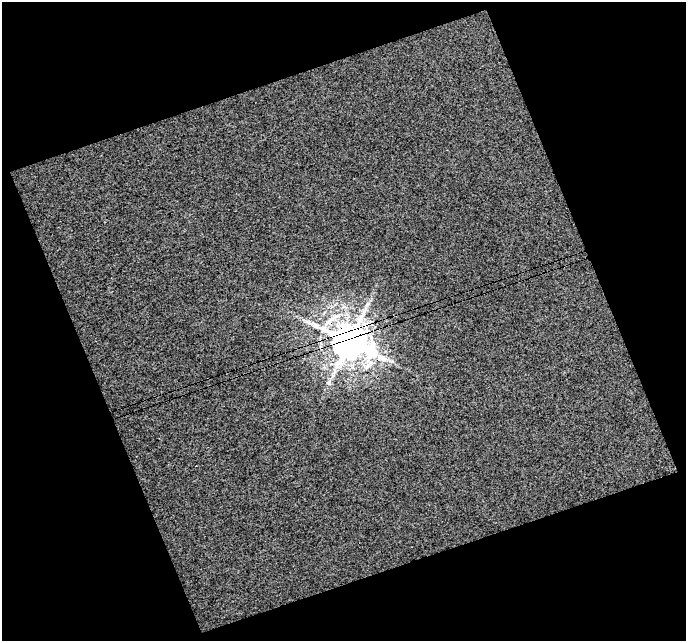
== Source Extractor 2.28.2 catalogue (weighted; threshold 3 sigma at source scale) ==
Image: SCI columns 5-688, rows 20-658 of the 693 x 676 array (HDU 1 of 3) = the unmasked area's bounding box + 8 px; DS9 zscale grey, full resolution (1 PNG px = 1 image px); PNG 688 x 643 px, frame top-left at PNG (2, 2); no overlay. Shown black and unused: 43% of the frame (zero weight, under 3 of 4 exposures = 6% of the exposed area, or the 3 px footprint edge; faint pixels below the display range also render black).
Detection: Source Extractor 2.28.2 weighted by HDU 2 'WHT'. Background 0.0212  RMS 0.96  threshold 4.33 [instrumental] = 3 sigma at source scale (4.5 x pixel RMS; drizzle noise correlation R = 1.50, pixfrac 1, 0.0396/0.0396 arcsec/px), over >= 5 px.
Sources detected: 3; all 3 listed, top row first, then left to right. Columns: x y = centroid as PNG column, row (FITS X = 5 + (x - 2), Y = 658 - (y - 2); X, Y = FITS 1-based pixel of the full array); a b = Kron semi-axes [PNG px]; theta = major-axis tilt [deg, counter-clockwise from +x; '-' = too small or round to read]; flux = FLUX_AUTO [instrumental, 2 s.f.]
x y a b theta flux
308 322 9 6 -36 360
349 341 11 9 -19 290000
383 358 12 8 -13 780
Overlapping masked pixels (flux is a lower limit): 1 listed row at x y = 349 341